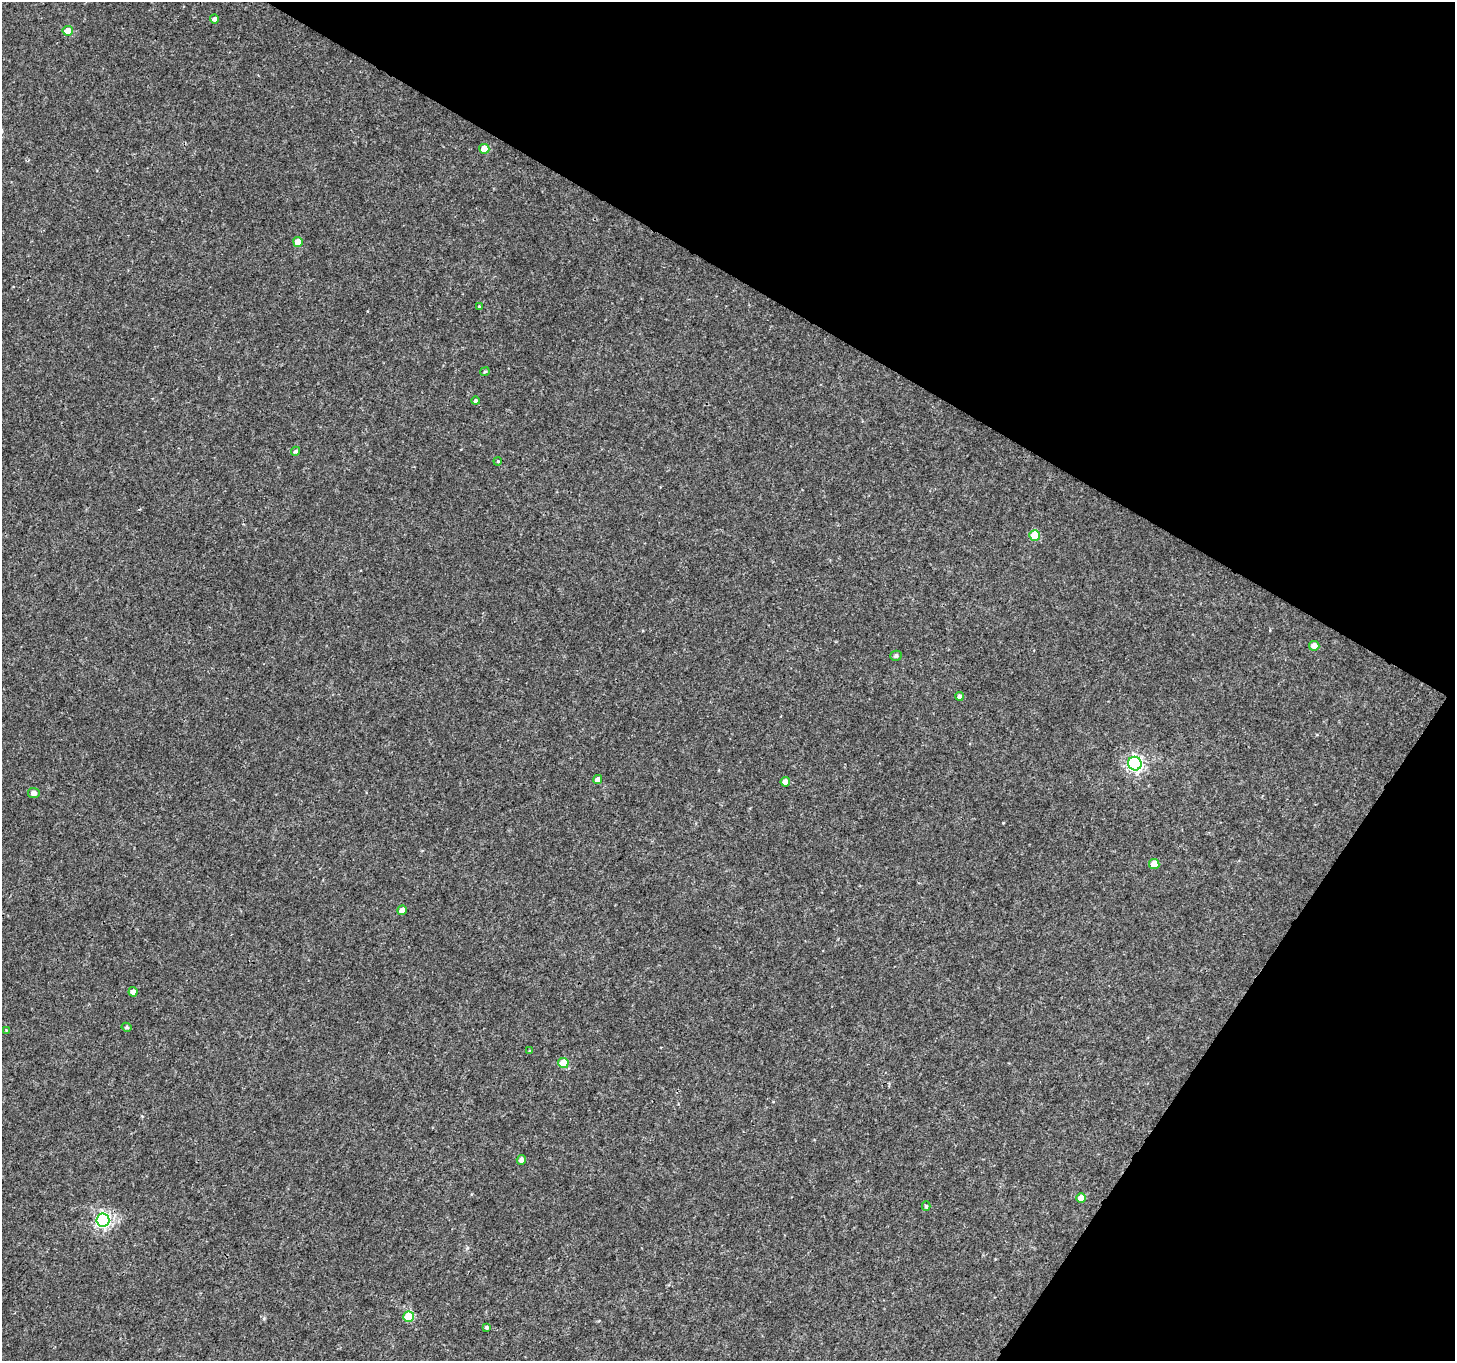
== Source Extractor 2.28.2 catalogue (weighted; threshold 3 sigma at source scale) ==
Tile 8 of 4 x 4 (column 4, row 2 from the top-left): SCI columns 4427-5879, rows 3005-4363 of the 6025 x 6112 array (HDU 1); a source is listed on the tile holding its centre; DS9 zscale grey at full resolution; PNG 1457 x 1363 px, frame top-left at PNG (2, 2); each listed source drawn as its Kron ellipse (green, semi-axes under 4 px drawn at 4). Shown black and unused: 29% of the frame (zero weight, under 3 of 4 exposures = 7% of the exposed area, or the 3 px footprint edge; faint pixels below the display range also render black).
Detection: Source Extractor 2.28.2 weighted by HDU 2 'WHT'; one run over the whole footprint, this tile lists its part. Background 0.00391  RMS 0.0031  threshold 0.0139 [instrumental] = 3 sigma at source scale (4.5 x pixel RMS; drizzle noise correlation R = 1.50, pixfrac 1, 0.0396/0.0396 arcsec/px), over >= 5 px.
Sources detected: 30; all 30 listed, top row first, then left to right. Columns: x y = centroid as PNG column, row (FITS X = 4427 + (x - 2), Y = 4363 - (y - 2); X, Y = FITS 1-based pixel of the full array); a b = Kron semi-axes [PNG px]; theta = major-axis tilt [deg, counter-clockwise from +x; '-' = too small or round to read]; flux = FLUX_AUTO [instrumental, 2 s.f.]
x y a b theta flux
215 19 4 4 - 1.3
68 31 5 5 - 5.7
484 149 5 5 - 4.8
298 242 5 5 - 4.7
479 306 4 3 - 0.3
485 372 5 3 - 0.35
475 401 4 4 - 0.65
296 451 4 4 - 0.72
498 461 4 3 - 0.25
1034 535 5 5 - 9.5
1314 646 5 5 - 2.2
896 656 6 5 - 0.78
959 696 4 4 - 0.94
1135 764 7 6 - 90
597 779 5 4 - 1.6
785 782 5 4 - 2.1
34 793 6 5 - 1.5
1154 864 5 5 - 5.3
402 910 5 4 - 3
133 992 4 4 - 1.6
126 1027 5 4 - 0.51
6 1030 4 3 - 0.24
530 1051 4 3 - 0.29
563 1063 5 5 - 9.1
521 1160 5 4 - 1.3
1081 1198 5 5 - 4.1
926 1206 4 4 - 0.49
103 1220 6 6 - 84
409 1317 5 5 - 12
487 1327 4 4 - 0.59